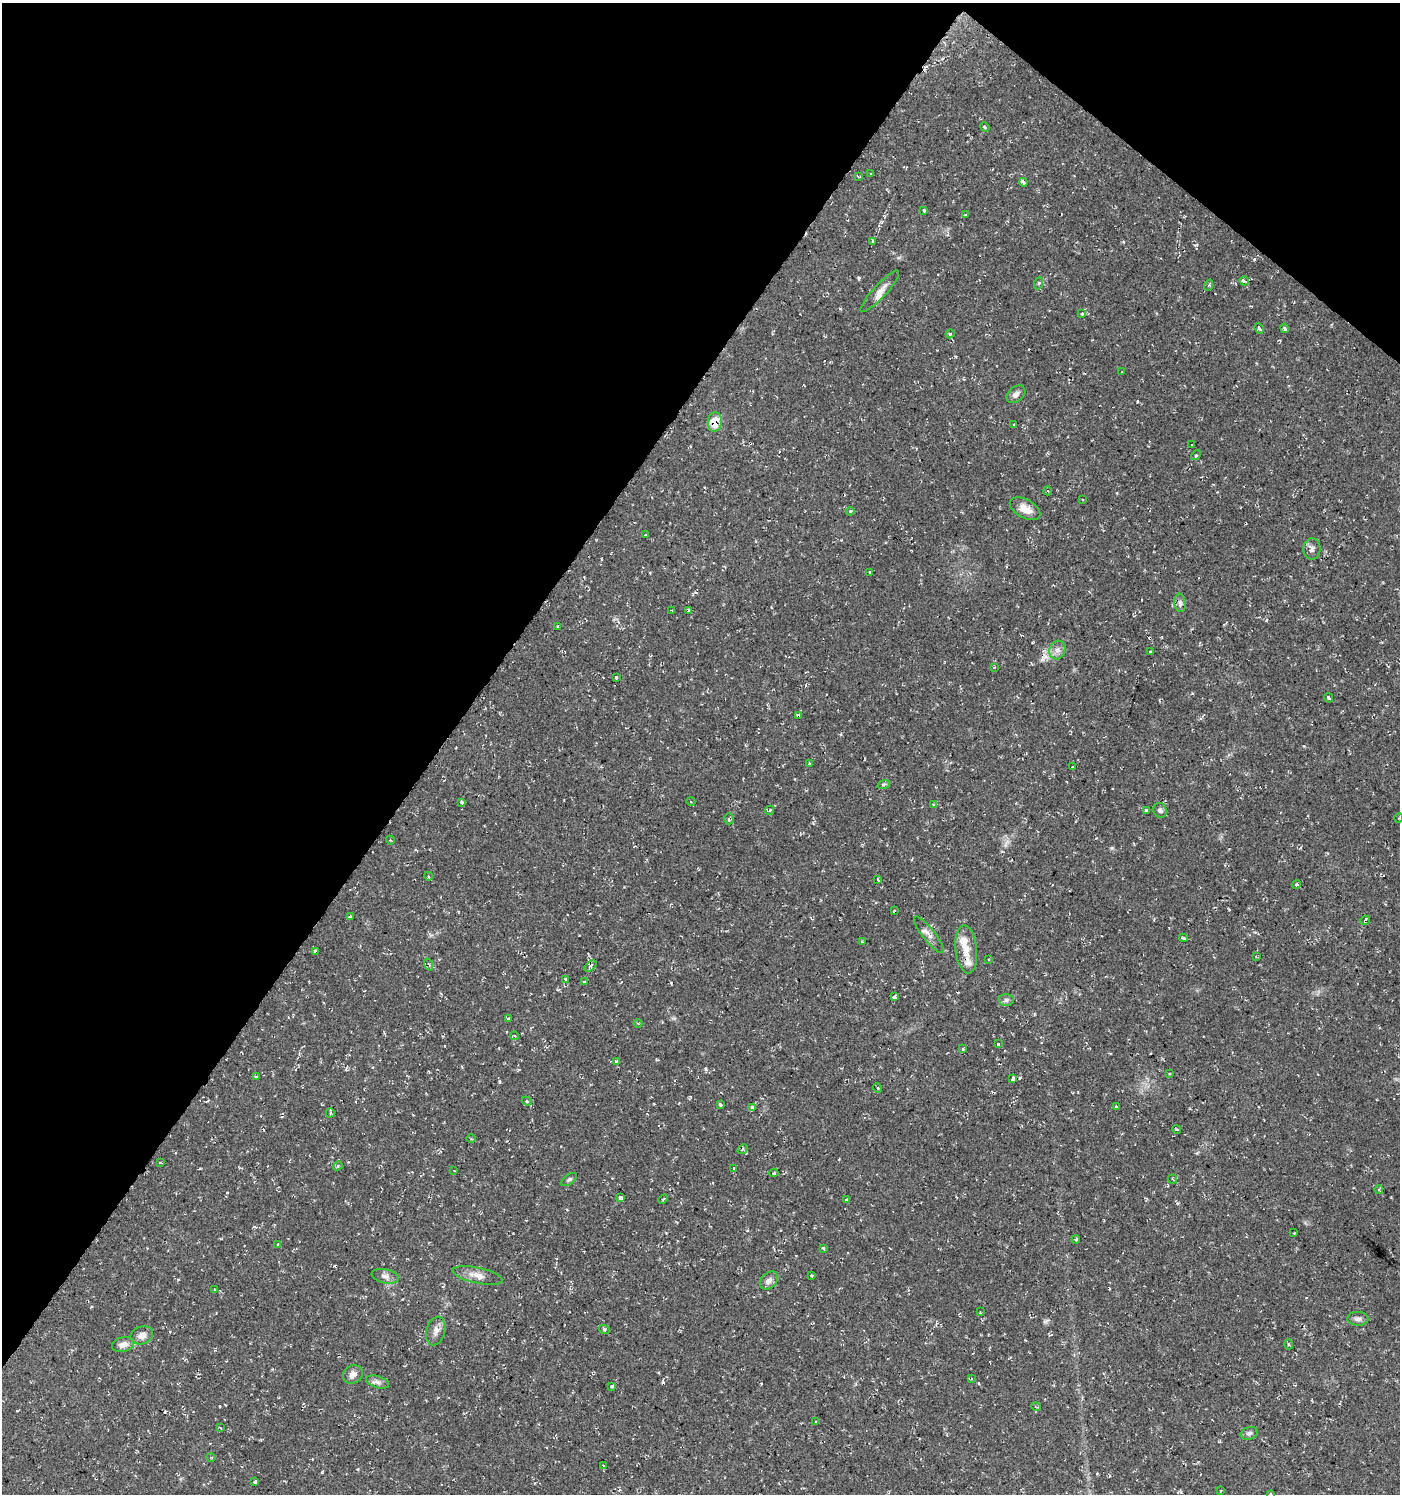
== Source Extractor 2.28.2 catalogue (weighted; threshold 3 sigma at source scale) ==
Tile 2 of 4 x 4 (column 2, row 1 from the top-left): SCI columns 1639-3036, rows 4476-5967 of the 6010 x 5973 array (HDU 1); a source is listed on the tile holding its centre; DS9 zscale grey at full resolution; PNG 1402 x 1496 px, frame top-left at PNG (2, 3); each listed source drawn as its Kron ellipse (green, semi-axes under 4 px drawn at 4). Shown black and unused: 35% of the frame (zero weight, under 2 of 3 exposures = <1% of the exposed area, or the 3 px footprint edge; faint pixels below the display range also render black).
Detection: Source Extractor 2.28.2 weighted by HDU 2 'WHT'; one run over the whole footprint, this tile lists its part. Background 0.0375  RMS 0.004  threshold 0.018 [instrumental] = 3 sigma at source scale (4.5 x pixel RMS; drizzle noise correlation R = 1.50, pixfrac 1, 0.0396/0.0396 arcsec/px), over >= 5 px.
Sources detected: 151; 20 cosmic-ray / hot-pixel residue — neither listed nor drawn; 4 inside a brighter listed object's ellipse — not listed separately; the other 127 listed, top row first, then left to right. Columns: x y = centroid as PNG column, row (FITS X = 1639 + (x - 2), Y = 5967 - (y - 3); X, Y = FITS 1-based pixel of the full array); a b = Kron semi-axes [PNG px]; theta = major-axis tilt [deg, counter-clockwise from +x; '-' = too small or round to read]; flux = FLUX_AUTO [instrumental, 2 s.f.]
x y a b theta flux
985 127 5 3 - 0.48
871 174 4 2 - 0.24
858 176 3 2 - 0.65
1023 182 4 3 - 1.8
924 210 4 3 - 0.42
965 215 3 2 - 0.42
873 241 4 3 - 0.58
1244 281 5 3 - 1.5
1039 283 6 4 70 0.54
1209 285 5 3 - 0.48
880 291 27 6 47 3.2
1082 314 3 3 - 1.7
1259 328 5 4 - 0.99
1284 328 4 3 - 0.78
950 334 4 3 - 0.67
1122 372 2 2 - 0.3
1016 394 11 7 40 1.7
715 422 10 7 84 7.7
1014 424 3 2 - 0.31
1192 445 3 3 - 1.2
1196 455 5 4 - 0.53
1048 491 4 3 - 0.34
1082 499 3 2 - 0.31
1025 509 16 9 -29 4.4
850 511 4 3 - 0.42
646 535 3 3 - 0.72
1312 549 10 8 86 1.6
870 572 3 2 - 0.43
1180 603 9 5 -82 1.3
672 610 3 2 - 0.49
688 610 4 2 - 0.46
558 626 4 2 - 0.37
1057 650 9 8 - 2
1151 652 3 3 - 1.2
994 667 3 3 - 0.3
616 677 3 3 - 2.5
1329 698 5 3 - 2
798 715 4 3 - 2.1
809 764 3 3 - 2.1
1073 767 3 3 - 0.84
884 784 6 4 18 0.55
461 802 3 3 - 1.9
691 802 4 3 - 0.33
933 804 4 2 - 0.38
769 810 5 3 - 0.42
1146 810 3 3 - 0.7
1160 810 7 6 - 1.1
1399 818 5 3 - 0.36
729 819 5 4 - 0.71
390 840 4 3 - 0.41
428 876 4 3 - 0.48
878 880 3 2 - 0.57
1296 884 4 3 - 0.7
894 911 3 2 - 0.31
350 917 3 3 - 1.3
1365 920 5 3 - 4.6
929 935 22 6 -52 2.6
1183 938 4 3 - 4.2
862 942 3 2 - 0.39
966 949 24 10 -84 5.1
315 951 3 3 - 3.1
1256 957 3 3 - 0.42
989 960 3 3 - 0.69
429 964 6 2 -69 0.3
590 966 7 4 41 1.1
565 979 3 2 - 0.34
584 982 4 3 - 0.45
894 997 3 3 - 2.1
1006 1000 7 6 - 1.1
508 1019 4 4 - 0.65
638 1024 4 3 - 0.41
515 1036 4 3 - 0.41
998 1044 3 3 - 0.83
963 1049 3 3 - 0.55
616 1062 3 3 - 1.5
1169 1074 2 2 - 0.34
256 1077 4 3 - 0.39
1013 1078 4 3 - 6.3
877 1088 5 3 - 0.41
527 1101 5 4 - 0.74
720 1105 4 3 - 1.1
1116 1106 3 3 - 1.2
752 1107 4 3 - 3.3
330 1113 4 3 - 0.45
1177 1129 4 3 - 0.46
471 1138 4 3 - 0.36
743 1149 5 4 - 0.58
160 1163 3 2 - 0.39
338 1166 5 4 - 0.58
734 1168 3 3 - 1.8
454 1171 4 2 - 0.29
774 1173 4 4 - 0.48
1173 1179 4 3 - 0.4
569 1180 9 4 36 0.78
1379 1190 4 3 - 0.73
621 1197 3 3 - 20
663 1199 5 3 - 0.54
846 1200 3 3 - 1.7
1294 1233 2 2 - 0.31
1076 1239 4 3 - 0.63
278 1244 3 3 - 0.54
823 1248 3 3 - 1.8
478 1275 25 8 -12 3.6
812 1275 3 3 - 1.9
385 1276 14 7 -12 1.8
769 1281 10 7 44 1.7
215 1289 3 2 - 0.49
980 1312 3 3 - 0.37
1358 1319 10 7 -2 1.5
604 1329 5 3 - 0.63
436 1331 14 9 75 2.5
142 1335 11 8 17 2.5
123 1344 11 7 14 2.4
1289 1344 5 3 - 0.53
353 1374 10 9 - 2.4
971 1379 4 3 - 0.39
377 1382 12 5 -18 1.6
612 1386 4 3 - 0.68
1036 1407 5 3 - 0.36
816 1421 3 2 - 0.38
220 1428 3 3 - 0.6
1249 1433 8 6 19 1.2
211 1457 4 3 - 0.29
603 1465 2 2 - 0.25
255 1482 4 3 - 3.1
1221 1491 3 2 - 0.84
1270 1494 4 3 - 0.47
Overlapping masked pixels (flux is a lower limit): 3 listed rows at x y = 715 422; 798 715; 1365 920
Isophote crosses this tile's border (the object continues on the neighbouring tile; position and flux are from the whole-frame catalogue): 1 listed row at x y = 1270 1494
Unlisted compact peaks at least as high as the median listed source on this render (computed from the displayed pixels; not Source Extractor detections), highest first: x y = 706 1069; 663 1382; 322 1472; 1112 848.